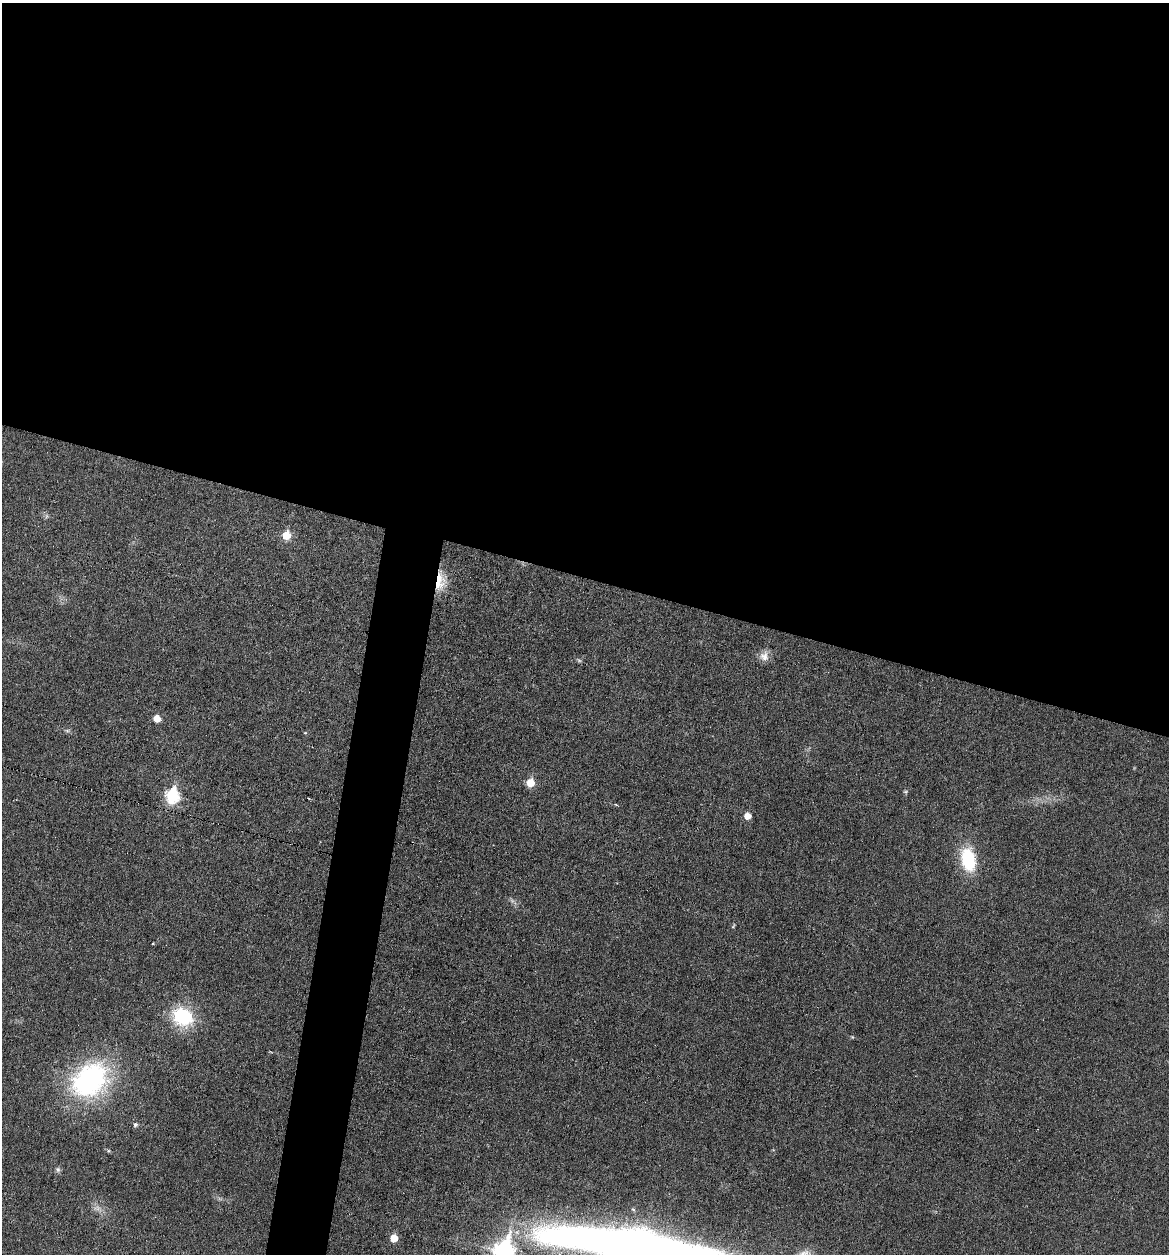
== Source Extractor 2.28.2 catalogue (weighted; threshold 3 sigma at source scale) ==
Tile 3 of 4 x 4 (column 3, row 1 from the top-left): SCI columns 2451-3617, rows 3756-5007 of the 5027 x 5007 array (HDU 1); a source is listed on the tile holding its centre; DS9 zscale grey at full resolution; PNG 1171 x 1256 px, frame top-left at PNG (2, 3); no overlay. Shown black and unused: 49% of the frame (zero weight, under 3 of 6 exposures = <1% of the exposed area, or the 3 px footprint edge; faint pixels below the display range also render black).
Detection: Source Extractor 2.28.2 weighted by HDU 2 'WHT'; one run over the whole footprint, this tile lists its part. Background 0.0454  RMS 0.0044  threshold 0.0179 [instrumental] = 3 sigma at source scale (4.09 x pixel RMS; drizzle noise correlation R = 1.36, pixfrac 0.8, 0.05/0.05 arcsec/px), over >= 5 px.
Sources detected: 27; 4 too faint to see at this stretch — not listed; the other 23 listed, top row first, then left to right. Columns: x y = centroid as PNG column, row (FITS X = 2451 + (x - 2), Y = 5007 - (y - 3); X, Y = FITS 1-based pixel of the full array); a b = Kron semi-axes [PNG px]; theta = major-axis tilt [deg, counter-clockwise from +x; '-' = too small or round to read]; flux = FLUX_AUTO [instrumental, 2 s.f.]
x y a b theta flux
286 535 6 6 - 11
440 581 24 13 87 9.2
764 656 15 11 72 3.4
157 718 5 5 - 6.1
67 731 7 4 -1 0.72
305 733 5 4 - 0.43
530 783 6 6 - 9.5
905 792 6 4 -1 0.54
172 796 8 7 - 47
616 805 5 3 - 0.44
747 816 6 5 - 4
968 860 21 12 -79 27
733 926 7 3 56 0.48
153 944 4 2 - 0.35
182 1017 26 22 -29 24
852 1037 5 4 - 0.4
90 1080 49 37 38 73
135 1124 5 5 - 1.1
58 1169 8 7 - 1.1
633 1209 6 5 - 0.67
394 1238 5 5 - 7.6
638 1246 160 24 -9 610
504 1252 11 9 77 210
Overlapping masked pixels (flux is a lower limit): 1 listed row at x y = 440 581
Isophote crosses this tile's border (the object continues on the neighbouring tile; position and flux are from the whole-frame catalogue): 2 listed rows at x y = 638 1246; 504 1252